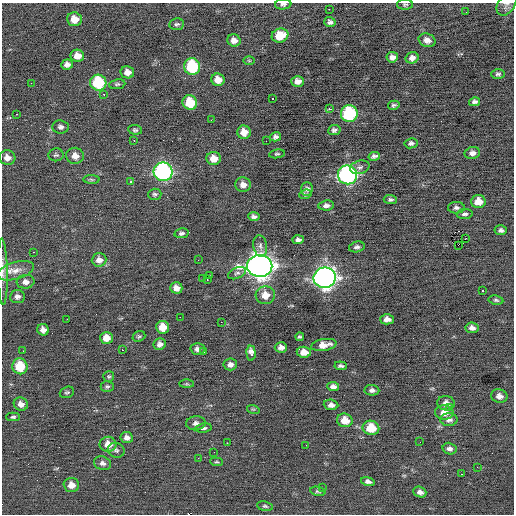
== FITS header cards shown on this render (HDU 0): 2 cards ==
NAXIS1  =                  512 / Axis length
NAXIS2  =                  512 / Axis length

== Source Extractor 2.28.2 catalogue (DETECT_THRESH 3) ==
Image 512 x 512 px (HDU 0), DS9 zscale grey, 1 PNG px = 1 image px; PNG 516 x 516 px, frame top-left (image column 1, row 512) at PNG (2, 3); each listed source drawn as its Kron ellipse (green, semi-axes under 4 px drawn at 4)
Background -0.0318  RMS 0.75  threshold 2.26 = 3 sigma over >= 5 px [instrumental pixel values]
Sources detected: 148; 1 with non-positive FLUX_AUTO (blend fragments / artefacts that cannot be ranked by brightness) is neither listed nor drawn; the other 147 listed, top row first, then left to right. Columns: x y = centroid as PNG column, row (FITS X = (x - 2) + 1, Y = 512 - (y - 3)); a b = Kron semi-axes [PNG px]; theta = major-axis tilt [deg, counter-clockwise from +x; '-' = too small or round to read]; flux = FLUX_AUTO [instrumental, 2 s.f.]
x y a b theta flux
283 4 8 5 7 140
506 4 12 8 55 240
405 5 8 5 2 95
329 9 2 2 - 340
466 12 2 2 - 24
74 19 7 7 - 610
330 22 6 5 - 150
177 24 7 5 8 110
280 35 8 7 - 1000
234 40 7 6 - 340
427 40 8 6 -16 290
77 56 7 6 - 480
392 57 5 5 - 230
412 58 6 5 - 250
249 61 6 4 -1 58
67 64 6 5 - 210
192 67 8 8 - 3200
127 72 7 6 - 310
498 74 7 4 -2 110
218 80 7 6 - 480
298 81 6 5 - 270
31 83 2 2 - 32
98 83 8 8 - 2800
117 84 8 5 8 98
104 94 3 2 - 660
272 98 3 3 - 260
475 102 5 4 - 150
190 103 7 7 - 1500
394 105 6 4 14 88
329 108 4 3 - 130
17 114 3 2 - 110
349 114 8 8 - 4400
211 120 2 2 - 38
61 127 8 6 -6 160
135 130 7 4 -6 100
334 130 6 5 - 130
244 132 7 6 - 520
275 137 5 4 - 140
134 140 3 2 - 79
266 141 2 2 - 210
411 143 6 5 - 130
472 153 8 6 7 230
277 154 8 4 10 85
56 155 8 6 8 110
75 156 9 8 - 380
374 156 6 4 13 130
7 158 8 7 - 310
214 158 7 6 - 550
360 167 10 6 16 170
163 172 9 9 - 9800
347 175 9 9 - 12000
91 179 8 4 -1 83
131 182 3 3 - 740
243 185 8 7 - 310
307 189 7 6 - 150
155 194 7 5 3 110
305 194 6 4 20 100
390 200 7 4 -4 110
478 202 7 6 - 680
326 205 8 5 7 200
456 208 8 5 0 150
465 214 8 5 6 120
254 217 5 4 - 170
501 230 6 5 - 130
182 233 7 4 11 120
465 239 2 2 - 41
298 240 5 4 - 180
458 245 3 2 - 18000
260 246 11 7 -80 200
357 247 8 5 13 150
33 252 3 2 - 33
99 260 7 6 - 310
198 260 2 2 - 21
260 266 12 11 - 41000
16 271 19 8 16 570
3 272 33 5 -89 370
237 273 9 5 23 130
209 276 3 2 - 250
203 278 2 2 - 27
325 278 11 10 - 26000
207 280 3 2 - 89
25 282 9 7 6 250
176 288 6 5 - 320
482 291 3 3 - 190
265 295 9 9 - 600
17 297 7 6 - 180
496 300 7 4 -8 100
180 317 2 2 - 360
67 319 2 2 - 28
387 319 6 5 - 280
221 322 2 2 - 130
163 327 6 6 - 650
472 328 6 5 - 220
43 330 6 5 - 260
139 336 6 5 - 83
300 337 4 3 - 80
106 338 6 6 - 470
160 344 6 5 - 180
324 345 13 6 9 500
281 347 6 5 - 230
198 349 7 5 3 200
122 350 2 2 - 350
23 351 2 2 - 50
204 352 2 2 - 87
304 352 7 5 -8 510
251 353 7 4 -86 410
230 364 7 6 - 210
20 366 8 7 - 1600
341 366 6 3 -5 110
109 377 5 5 - 75
187 384 7 4 0 60
107 386 6 5 - 94
333 386 6 4 -8 180
372 390 7 5 -3 160
67 392 7 5 20 91
499 396 8 6 -12 280
446 403 9 7 -11 340
21 404 7 6 - 270
331 405 7 5 -6 250
449 408 3 2 - 150
253 409 6 4 -17 62
444 412 9 7 -3 490
13 417 7 4 1 87
345 420 8 6 -14 670
449 420 8 6 0 190
196 423 10 7 4 230
203 428 8 4 8 120
371 428 8 7 - 1200
127 438 6 5 - 210
420 442 2 2 - 22
227 443 2 2 - 160
108 444 8 7 - 560
306 445 2 2 - 28
449 449 7 6 - 190
116 450 8 7 - 140
214 452 2 2 - 22
198 458 3 2 - 90
216 462 6 4 -5 69
102 463 9 6 -19 200
477 467 3 2 - 46
462 474 3 2 - 53
368 481 7 4 -14 180
71 485 8 7 - 440
322 487 3 3 - 42
318 491 8 4 -11 87
420 492 7 5 -22 180
265 506 8 5 -8 96
At the frame edge (FLAGS 8, measured only in part): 4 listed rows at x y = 283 4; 506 4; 405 5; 3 272
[1 non-positive-flux detection neither listed nor drawn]